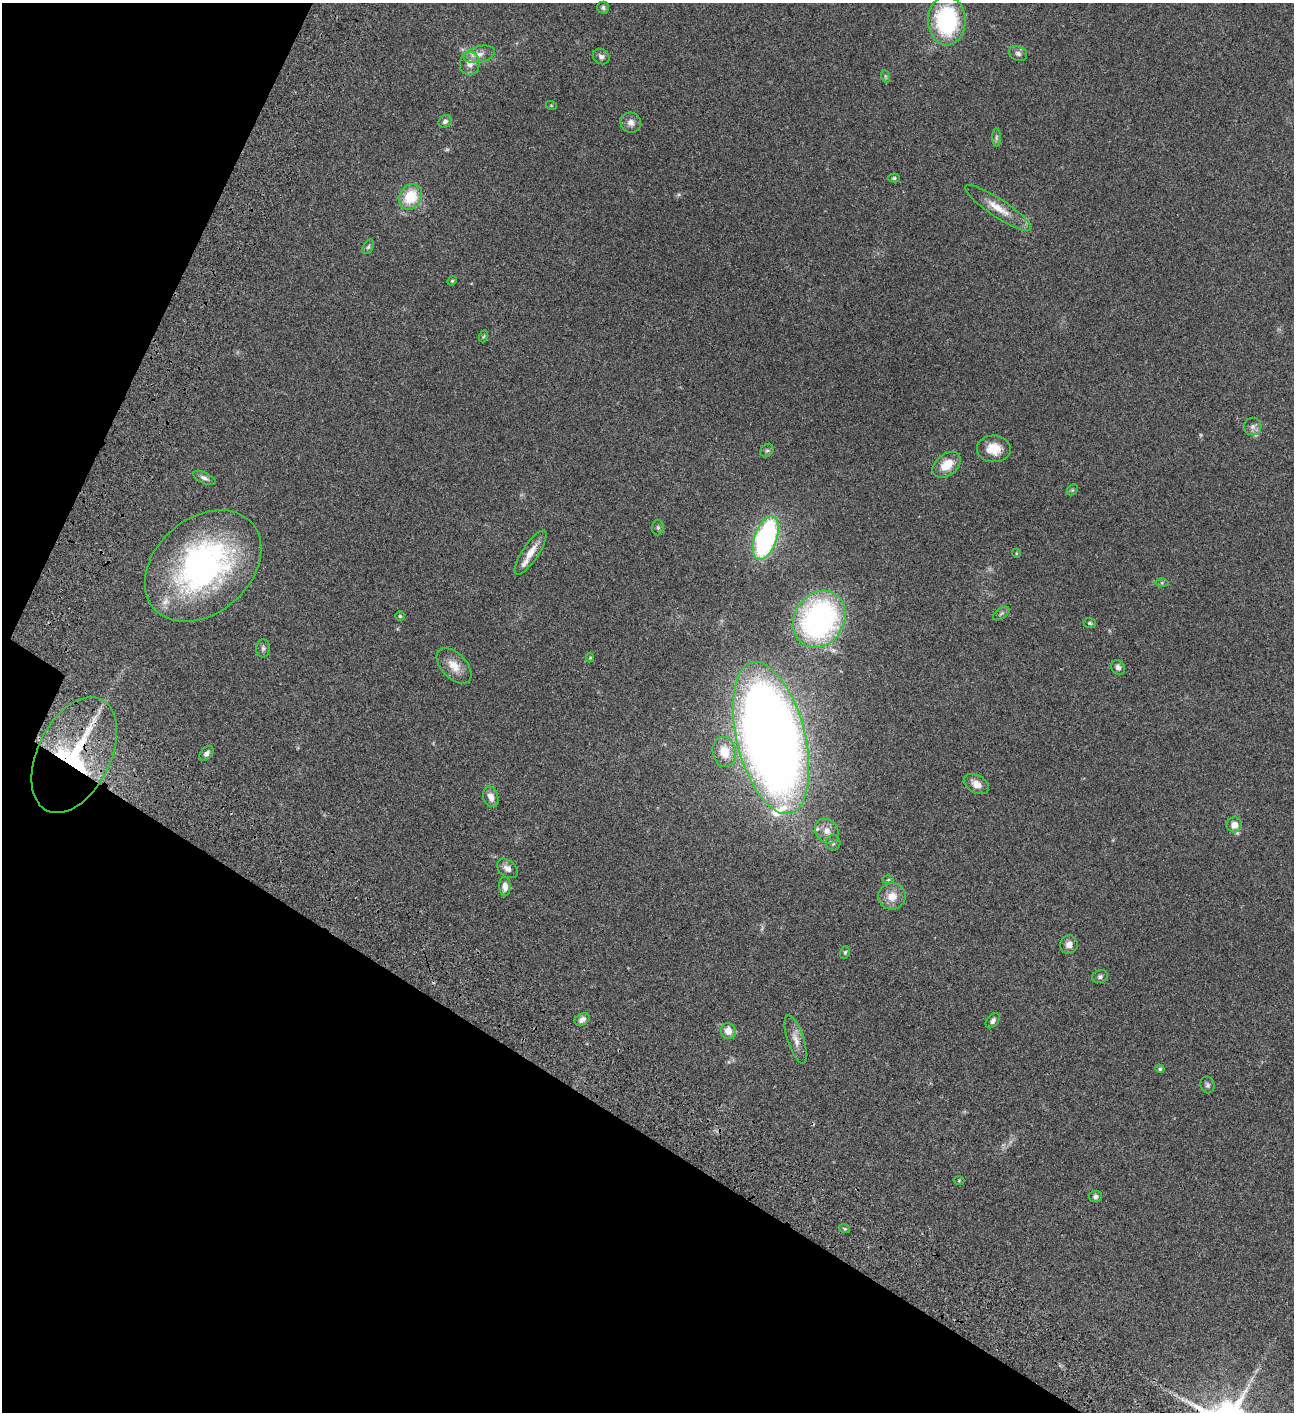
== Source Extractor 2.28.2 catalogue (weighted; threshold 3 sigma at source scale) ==
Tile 9 of 4 x 4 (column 1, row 3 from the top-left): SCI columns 505-1796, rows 1613-3022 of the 6050 x 6048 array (HDU 1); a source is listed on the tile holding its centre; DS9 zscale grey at full resolution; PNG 1296 x 1414 px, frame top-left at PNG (2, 3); each listed source drawn as its Kron ellipse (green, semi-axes under 4 px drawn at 4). Shown black and unused: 26% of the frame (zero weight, under 3 of 4 exposures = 13% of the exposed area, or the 3 px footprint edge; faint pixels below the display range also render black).
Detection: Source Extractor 2.28.2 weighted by HDU 2 'WHT'; one run over the whole footprint, this tile lists its part. Background 0.0636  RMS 0.0058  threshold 0.0261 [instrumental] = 3 sigma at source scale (4.5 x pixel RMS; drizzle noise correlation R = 1.50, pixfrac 1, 0.05/0.05 arcsec/px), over >= 5 px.
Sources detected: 68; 2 too faint to see at this stretch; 1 inside a brighter object's white glare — neither listed nor drawn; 3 inside a brighter listed object's ellipse — not listed separately; the other 62 listed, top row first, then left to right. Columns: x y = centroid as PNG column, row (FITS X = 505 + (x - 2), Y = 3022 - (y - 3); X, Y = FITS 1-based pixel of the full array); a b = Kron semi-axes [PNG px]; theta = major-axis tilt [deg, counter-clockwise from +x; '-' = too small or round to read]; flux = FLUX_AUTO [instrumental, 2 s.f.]
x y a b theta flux
603 8 6 6 - 1.1
947 21 24 19 -89 59
1018 53 9 7 -25 1.9
479 54 16 8 14 4.3
601 57 9 7 -32 1.9
470 64 12 10 82 4.9
885 76 6 4 -72 0.8
551 105 5 3 - 0.45
445 121 7 5 39 1.6
631 123 10 10 - 3.3
996 137 9 4 90 1.2
894 178 6 4 1 0.86
410 197 13 11 61 17
998 208 39 9 -34 9.7
368 247 8 5 59 1.1
452 281 5 4 - 0.63
484 336 6 4 70 0.69
1253 427 9 8 - 2.3
994 449 17 13 -1 9.8
767 450 7 6 - 1.2
947 465 16 10 39 9.5
204 478 12 5 -25 2.1
1072 490 6 4 44 0.73
658 528 8 6 -89 1.1
766 538 23 11 71 100
531 552 26 8 56 7.2
1016 553 4 3 - 0.47
203 566 65 47 41 150
1162 583 6 4 1 0.82
1001 613 9 5 34 1.2
400 616 5 5 - 0.7
819 619 30 24 58 140
1090 623 6 5 - 0.79
263 648 9 7 86 1.4
590 658 5 4 - 0.59
454 666 21 12 -46 7.6
1118 667 8 6 -55 2
771 738 78 34 -76 930
724 752 15 11 -77 8.6
206 753 8 5 51 1.9
74 755 62 36 64 91
976 784 13 8 -29 4.3
491 797 10 7 -72 4
1234 825 7 7 - 4.8
827 831 13 11 -51 4.9
833 843 8 7 - 1.6
507 868 11 8 -38 3
888 880 5 3 - 0.63
505 887 10 5 -89 3.2
892 896 14 13 - 7.4
1069 945 9 8 - 3.4
845 952 6 5 - 0.9
1100 977 8 6 23 1.5
582 1019 8 5 28 2.3
993 1021 9 5 49 1.8
728 1031 8 7 - 5.6
796 1040 25 8 -72 5.3
1160 1069 4 4 - 0.95
1207 1085 8 7 - 1.4
959 1181 5 3 - 0.48
1095 1197 6 5 - 1.5
845 1229 5 3 - 0.65
Overlapping masked pixels (flux is a lower limit): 1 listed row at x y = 74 755